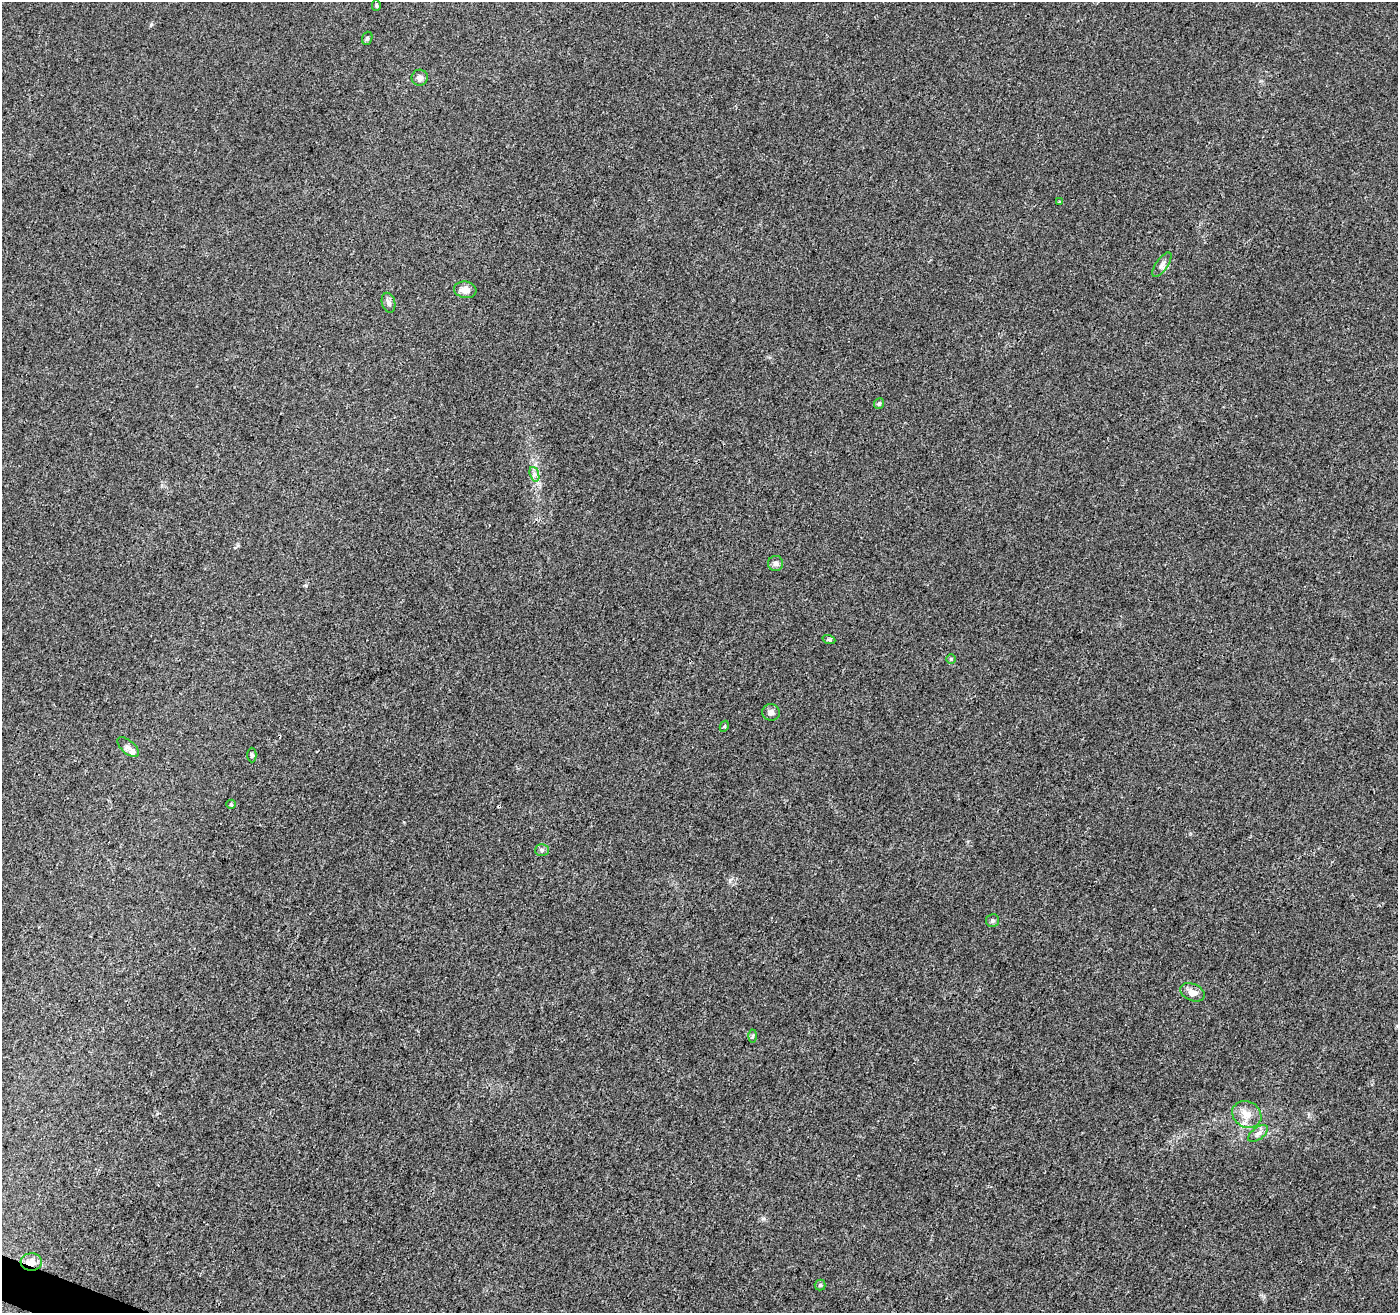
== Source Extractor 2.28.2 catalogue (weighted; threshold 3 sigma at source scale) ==
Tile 7 of 4 x 4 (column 3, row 2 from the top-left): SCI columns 2795-4190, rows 2828-4138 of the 5596 x 5722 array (HDU 1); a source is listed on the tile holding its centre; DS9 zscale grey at full resolution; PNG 1400 x 1315 px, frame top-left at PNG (2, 2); each listed source drawn as its Kron ellipse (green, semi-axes under 4 px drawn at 4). Shown black and unused: <1% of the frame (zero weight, under 3 of 4 exposures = <1% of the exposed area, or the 3 px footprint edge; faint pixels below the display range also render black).
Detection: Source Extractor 2.28.2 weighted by HDU 2 'WHT'; one run over the whole footprint, this tile lists its part. Background 0.00725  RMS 0.0029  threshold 0.0129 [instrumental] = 3 sigma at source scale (4.5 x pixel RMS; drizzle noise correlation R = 1.50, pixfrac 1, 0.0396/0.0396 arcsec/px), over >= 5 px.
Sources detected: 27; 1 cosmic-ray / hot-pixel residue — neither listed nor drawn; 1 inside a brighter listed object's ellipse — not listed separately; the other 25 listed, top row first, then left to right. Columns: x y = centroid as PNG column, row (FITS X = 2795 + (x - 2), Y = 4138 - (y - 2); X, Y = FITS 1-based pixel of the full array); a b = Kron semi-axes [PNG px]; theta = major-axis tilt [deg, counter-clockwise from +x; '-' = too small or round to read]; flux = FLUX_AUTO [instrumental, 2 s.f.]
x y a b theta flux
376 5 5 4 - 0.33
367 38 7 5 70 0.48
420 78 8 8 - 1.3
1060 202 3 3 - 0.34
1162 265 14 6 55 1.2
465 290 11 8 -9 2.4
388 303 10 6 -75 1.1
879 403 5 5 - 0.55
534 474 7 4 -72 0.87
776 563 7 7 - 0.99
829 640 6 4 -19 0.49
951 659 5 5 - 0.38
771 712 9 8 - 1.2
724 726 6 4 61 0.37
128 747 13 6 -42 1.1
252 755 7 4 -89 0.54
231 804 5 4 - 0.37
542 850 7 6 - 0.66
993 921 6 6 - 0.67
1192 992 13 8 -24 2.2
752 1036 6 4 87 0.4
1247 1114 15 13 -31 3.6
1258 1133 11 6 36 1.3
31 1262 10 8 4 2.6
820 1285 5 5 - 0.45
Overlapping masked pixels (flux is a lower limit): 1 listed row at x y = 31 1262